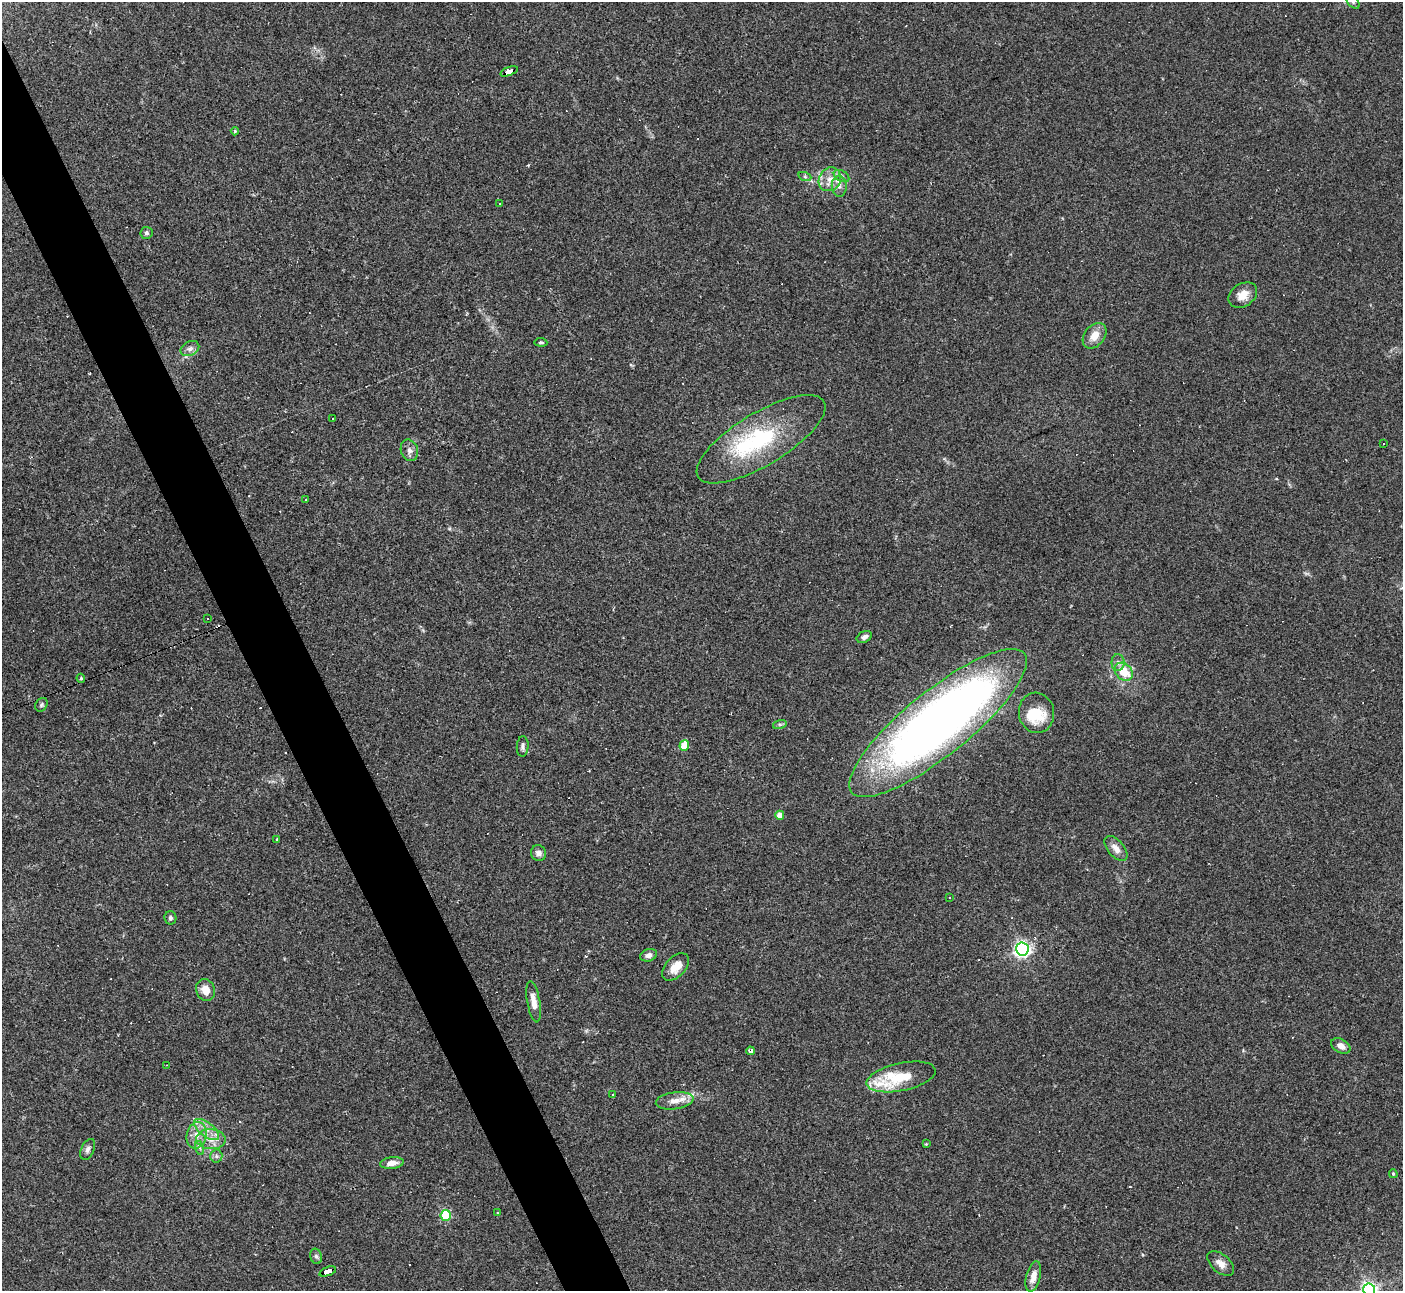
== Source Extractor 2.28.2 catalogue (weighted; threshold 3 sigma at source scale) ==
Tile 11 of 4 x 4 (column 3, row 3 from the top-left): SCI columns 2809-4209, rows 1574-2862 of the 5609 x 5597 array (HDU 1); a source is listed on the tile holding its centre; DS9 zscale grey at full resolution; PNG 1405 x 1293 px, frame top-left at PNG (2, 2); each listed source drawn as its Kron ellipse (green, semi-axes under 4 px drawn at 4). Shown black and unused: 4% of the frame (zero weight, under 2 of 3 exposures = <1% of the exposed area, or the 3 px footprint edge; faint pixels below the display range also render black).
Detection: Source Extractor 2.28.2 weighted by HDU 2 'WHT'; one run over the whole footprint, this tile lists its part. Background 0.0523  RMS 0.0053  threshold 0.0239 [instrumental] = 3 sigma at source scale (4.5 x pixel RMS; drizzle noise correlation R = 1.50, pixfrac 1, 0.05/0.05 arcsec/px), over >= 5 px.
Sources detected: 86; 1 inside a brighter object's white glare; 19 cosmic-ray / hot-pixel residue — neither listed nor drawn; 4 inside a brighter listed object's ellipse — not listed separately; the other 62 listed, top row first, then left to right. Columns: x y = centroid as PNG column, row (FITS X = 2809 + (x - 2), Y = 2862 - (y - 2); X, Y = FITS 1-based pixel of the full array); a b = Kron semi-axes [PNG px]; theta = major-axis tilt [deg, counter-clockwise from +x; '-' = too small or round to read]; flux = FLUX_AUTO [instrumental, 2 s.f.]
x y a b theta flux
1353 2 8 5 -46 1.3
509 71 9 4 20 190
235 131 4 4 - 0.67
841 176 8 5 -28 1.7
805 177 7 4 -19 1
830 179 12 10 55 5.7
839 186 10 7 -85 2.8
499 203 3 2 - 0.37
146 233 6 6 - 1.1
1243 295 15 11 34 6.2
1095 336 14 10 52 6.5
541 342 6 3 -4 0.78
190 348 10 7 26 2.1
332 419 3 2 - 0.51
761 439 73 26 31 52
1383 444 2 2 - 0.42
409 450 11 8 -70 2.7
306 499 3 2 - 0.44
207 618 3 2 - 0.78
864 637 8 5 25 2
1118 662 8 6 90 1.8
1124 672 10 8 -45 11
81 678 4 4 - 0.81
41 705 7 5 53 1
1036 713 20 17 -83 16
938 723 111 32 39 470
780 724 7 4 18 0.86
684 745 5 5 - 15
523 746 10 6 86 1.6
780 815 4 4 - 6.1
277 839 3 2 - 0.48
1116 848 15 8 -50 3.9
539 853 8 7 - 2.5
949 898 3 3 - 0.8
170 918 6 6 - 1.2
1022 949 6 6 - 170
648 955 8 6 18 2.4
676 967 16 10 47 6.7
205 990 11 9 -69 5.7
534 1002 21 6 -80 6
1341 1046 10 6 -28 3.4
750 1051 4 3 - 4.3
167 1065 3 3 - 0.47
901 1077 35 14 12 16
613 1094 3 2 - 0.55
675 1101 19 8 8 5.5
206 1130 15 7 -38 4.8
197 1135 13 10 77 6.1
211 1139 14 10 -3 6.1
926 1144 4 3 - 0.44
199 1148 7 4 -73 1.2
88 1149 11 6 65 1.8
216 1156 6 6 - 1.4
392 1163 12 6 7 4.2
1393 1174 4 3 - 0.61
497 1213 3 3 - 0.92
446 1215 5 5 - 33
316 1256 8 6 -73 1.2
1221 1264 16 9 -41 4.1
328 1271 9 4 20 80
1033 1276 15 7 75 5.3
1369 1290 6 6 - 180
Overlapping masked pixels (flux is a lower limit): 2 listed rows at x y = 509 71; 328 1271
Isophote crosses this tile's border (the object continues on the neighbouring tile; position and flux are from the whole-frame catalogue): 2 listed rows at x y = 1353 2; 1369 1290